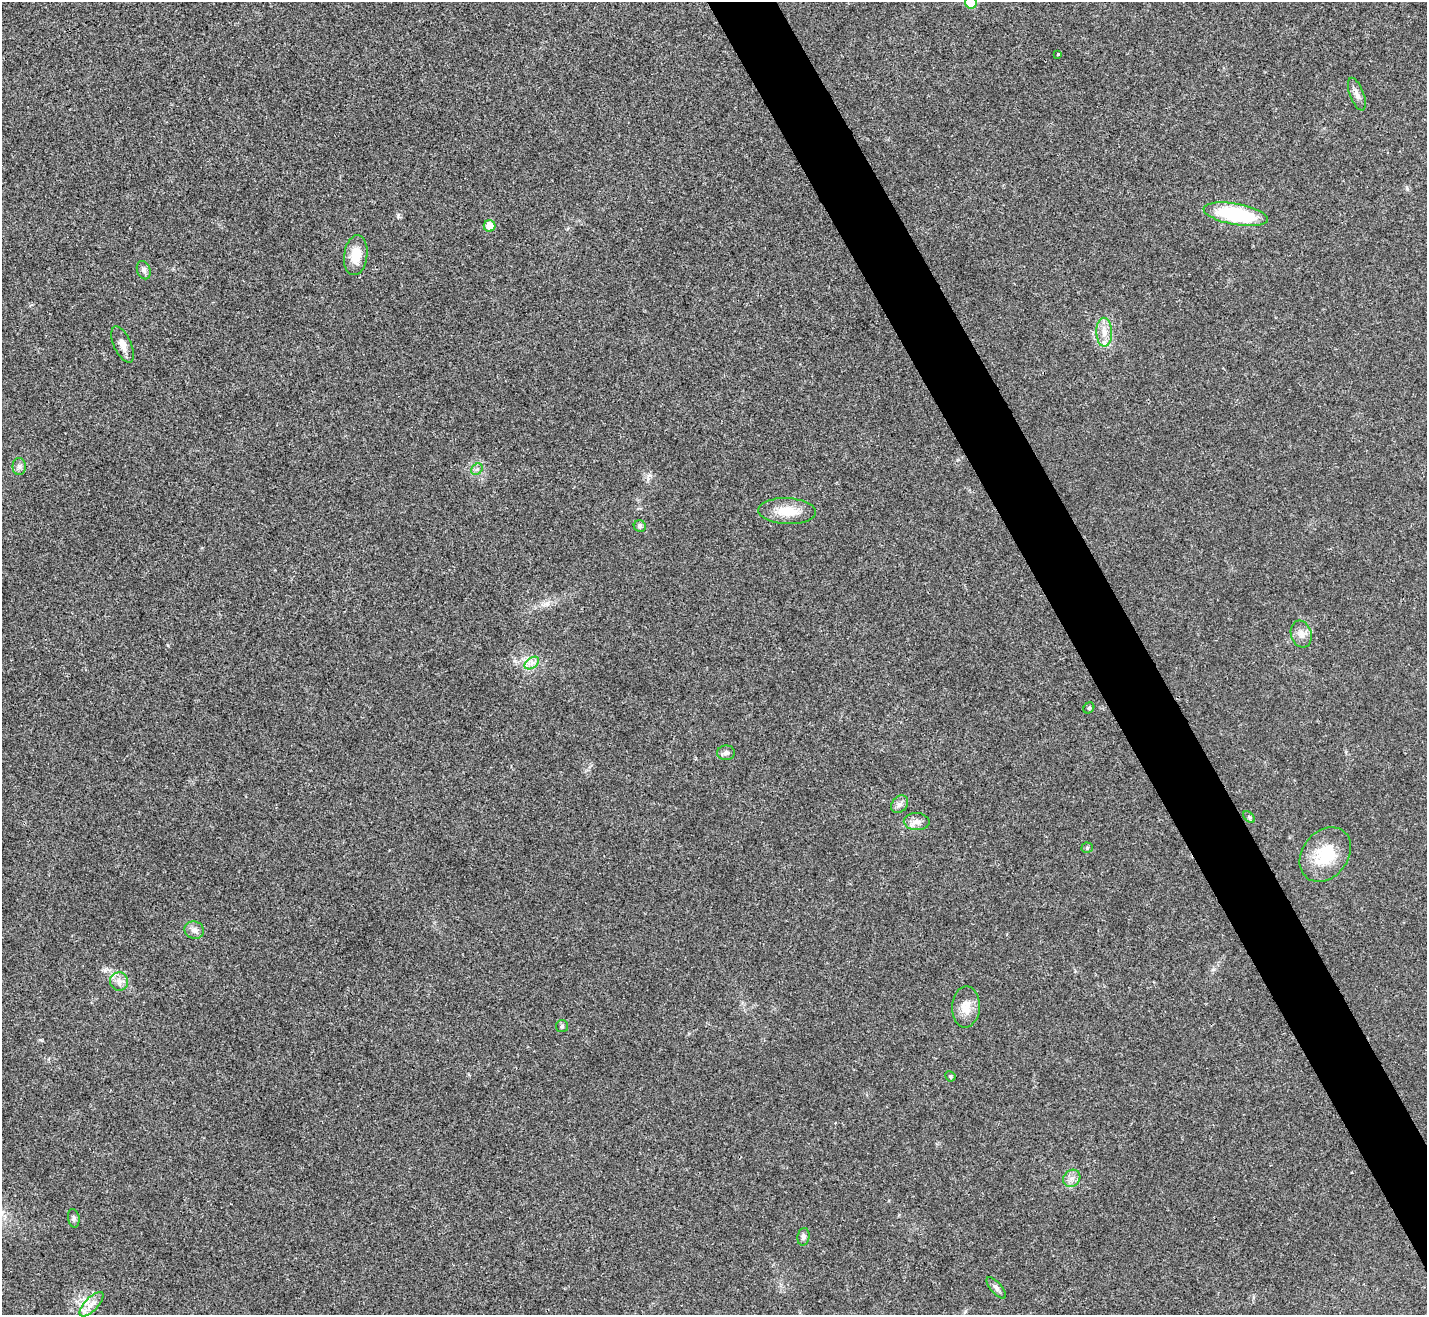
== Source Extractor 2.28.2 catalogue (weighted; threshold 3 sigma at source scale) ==
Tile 6 of 4 x 4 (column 2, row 2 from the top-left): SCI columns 1427-2851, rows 2781-4093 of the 5705 x 5696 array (HDU 1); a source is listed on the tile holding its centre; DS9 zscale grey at full resolution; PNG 1429 x 1317 px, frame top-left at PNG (2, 2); each listed source drawn as its Kron ellipse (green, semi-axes under 4 px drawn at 4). Shown black and unused: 5% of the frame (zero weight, under 3 of 4 exposures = <1% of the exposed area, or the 3 px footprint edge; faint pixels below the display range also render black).
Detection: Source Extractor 2.28.2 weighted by HDU 2 'WHT'; one run over the whole footprint, this tile lists its part. Background 0.0219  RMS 0.0042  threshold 0.0191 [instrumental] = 3 sigma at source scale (4.5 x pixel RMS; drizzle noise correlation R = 1.50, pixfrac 1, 0.05/0.05 arcsec/px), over >= 5 px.
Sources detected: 34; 2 inside a brighter listed object's ellipse — not listed separately; the other 32 listed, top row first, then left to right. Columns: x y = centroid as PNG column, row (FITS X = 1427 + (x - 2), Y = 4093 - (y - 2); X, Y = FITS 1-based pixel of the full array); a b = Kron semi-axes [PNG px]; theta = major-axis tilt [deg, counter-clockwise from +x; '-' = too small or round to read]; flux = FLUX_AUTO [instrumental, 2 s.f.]
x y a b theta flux
971 3 6 6 - 8.6
1058 54 3 3 - 0.74
1357 94 17 7 -69 2.4
1236 214 32 10 -10 36
490 226 6 6 - 5.4
356 255 20 11 82 7.7
144 270 9 6 -71 1.4
1104 332 14 8 -89 3.8
123 345 19 8 -66 3.4
19 466 8 6 90 1.5
477 469 6 5 - 0.92
787 511 29 13 -3 9.4
640 526 6 5 - 1.1
1301 634 13 10 -72 3.2
532 663 8 5 34 1.7
1089 708 6 5 - 0.6
726 753 9 7 2 1.3
900 804 10 7 50 1.9
1249 817 7 4 -45 0.66
917 822 13 8 -3 2.6
1087 848 5 5 - 0.65
1325 855 30 23 52 17
194 930 10 8 -22 2.1
119 981 9 9 - 2.5
966 1007 21 14 87 6
562 1026 6 6 - 0.82
950 1076 5 5 - 0.75
1072 1178 9 8 - 2.3
74 1218 9 5 -80 1
803 1237 9 6 81 1.2
996 1288 13 5 -50 1.5
92 1304 16 6 46 3.2
Isophote crosses this tile's border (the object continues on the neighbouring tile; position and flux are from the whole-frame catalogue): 1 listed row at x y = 971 3